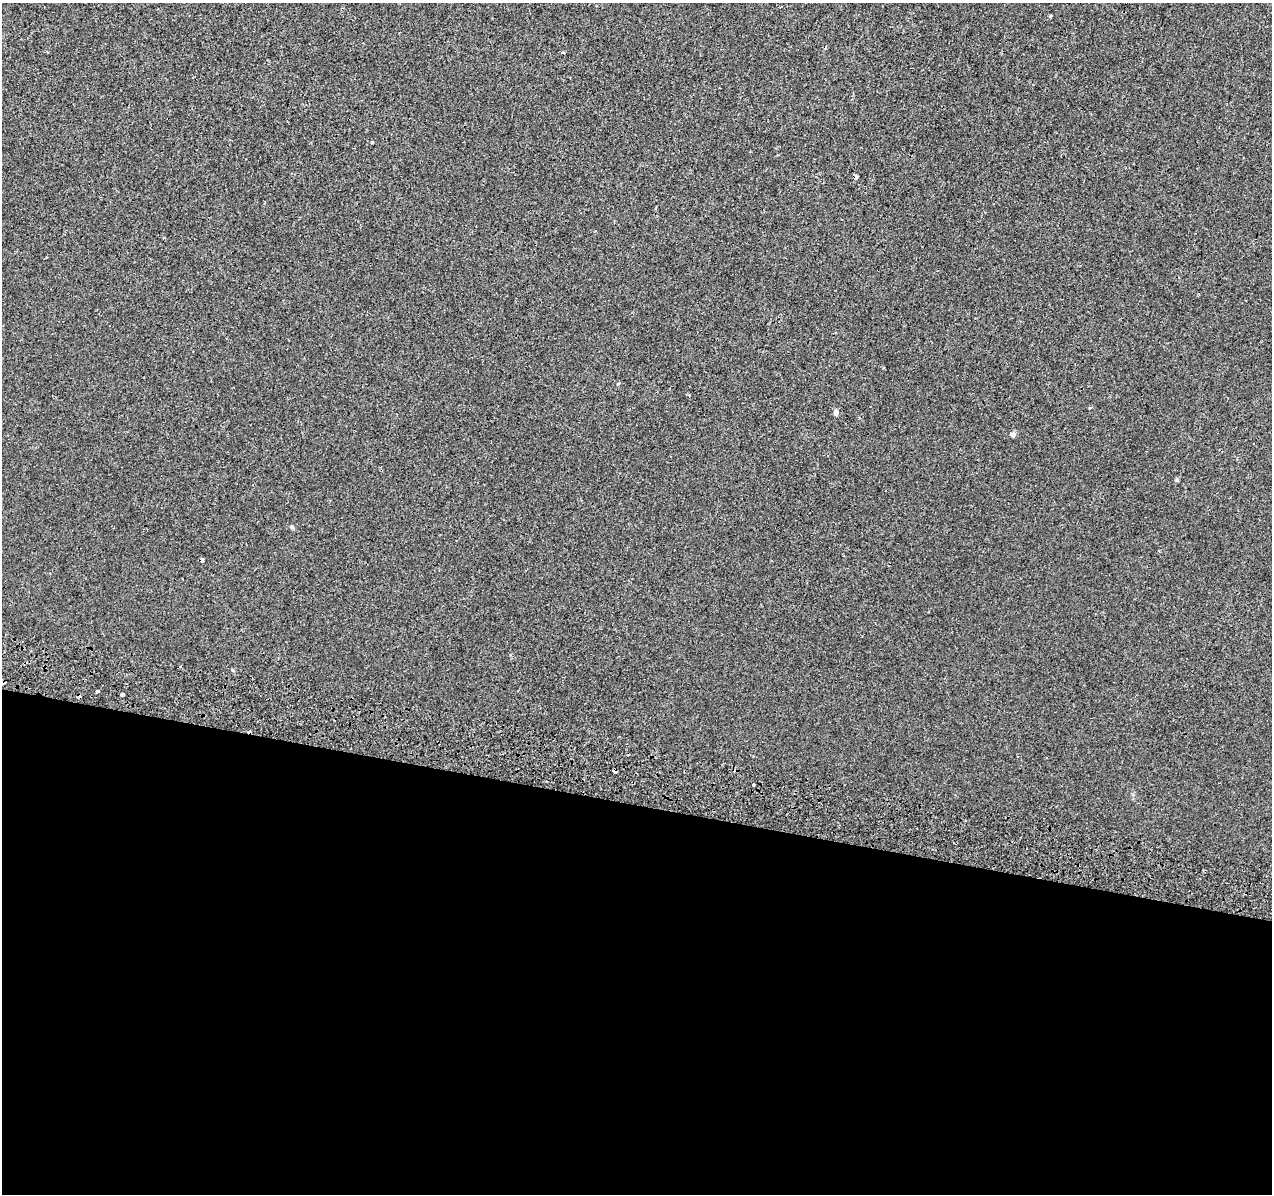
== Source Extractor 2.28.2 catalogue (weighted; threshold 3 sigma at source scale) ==
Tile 14 of 4 x 4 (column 2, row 4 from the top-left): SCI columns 1294-2563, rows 340-1531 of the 5120 x 5387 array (HDU 1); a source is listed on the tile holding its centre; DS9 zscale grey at full resolution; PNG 1274 x 1196 px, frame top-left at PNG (2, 3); no overlay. Shown black and unused: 33% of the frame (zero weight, under 2 of 3 exposures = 3% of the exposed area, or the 3 px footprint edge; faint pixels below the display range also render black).
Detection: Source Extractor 2.28.2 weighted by HDU 2 'WHT'; one run over the whole footprint, this tile lists its part. Background -8.78e-04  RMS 0.0049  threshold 0.022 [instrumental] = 3 sigma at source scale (4.5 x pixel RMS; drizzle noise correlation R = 1.50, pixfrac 1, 0.0396/0.0396 arcsec/px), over >= 5 px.
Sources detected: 15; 2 cosmic-ray / hot-pixel residue — not listed; the other 13 listed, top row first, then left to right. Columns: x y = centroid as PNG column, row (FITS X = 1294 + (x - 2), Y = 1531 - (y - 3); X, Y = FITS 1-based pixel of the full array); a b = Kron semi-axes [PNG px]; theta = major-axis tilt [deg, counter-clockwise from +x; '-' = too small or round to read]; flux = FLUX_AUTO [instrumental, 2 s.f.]
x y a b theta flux
1050 16 4 4 - 0.51
563 53 3 3 - 1.9
372 142 4 3 - 0.47
836 413 7 5 -84 1.4
1177 480 5 5 - 0.64
292 527 6 4 -44 0.67
202 560 4 3 - 3
232 670 5 3 - 0.46
2 683 4 3 - 7.7
97 691 3 3 - 2
122 694 3 3 - 2.2
615 772 3 3 - 2.6
753 784 3 3 - 1.6
Overlapping masked pixels (flux is a lower limit): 3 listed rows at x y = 202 560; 2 683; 615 772
Isophote crosses this tile's border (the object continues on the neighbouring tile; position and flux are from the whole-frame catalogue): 1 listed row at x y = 2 683